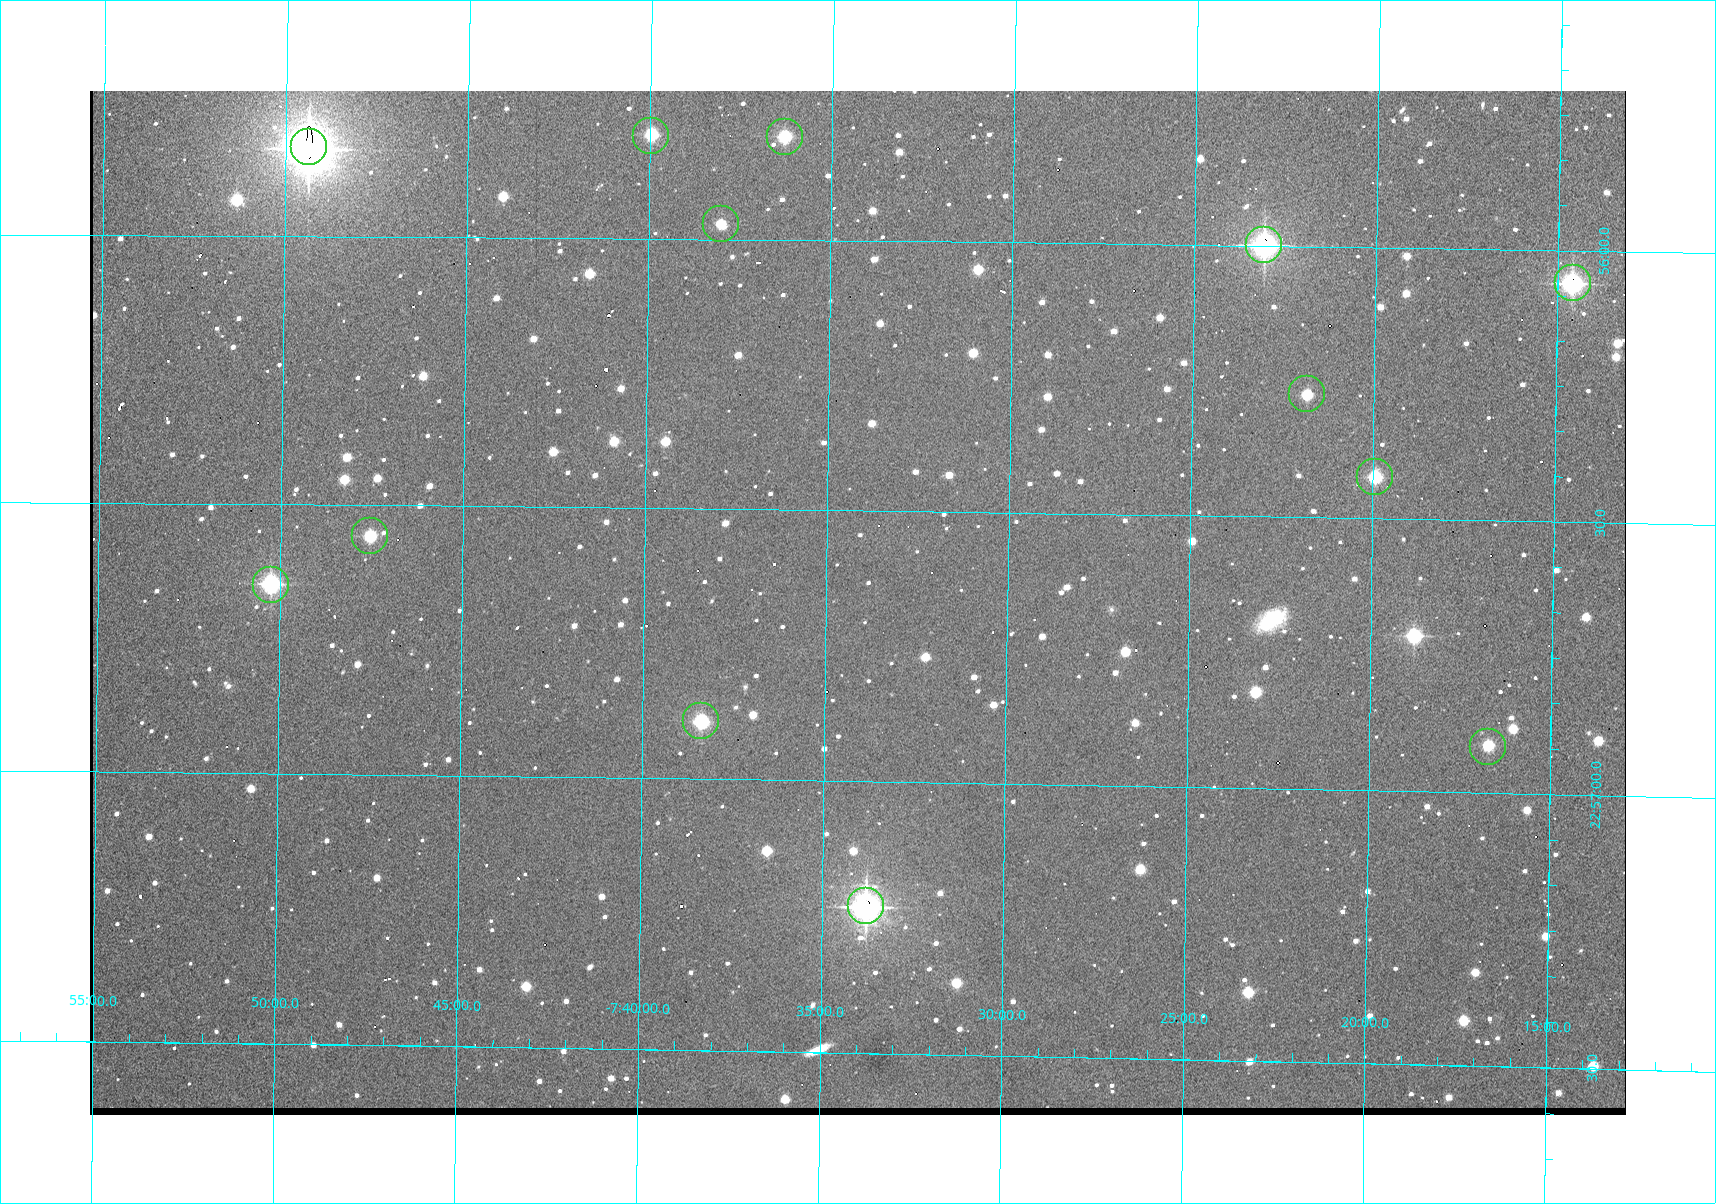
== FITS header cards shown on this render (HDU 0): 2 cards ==
NAXIS1  =                 1536 /fastest changing axis
NAXIS2  =                 1024 /next to fastest changing axis

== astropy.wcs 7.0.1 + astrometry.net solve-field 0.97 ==
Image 1536 x 1024 px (HDU 0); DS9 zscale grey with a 90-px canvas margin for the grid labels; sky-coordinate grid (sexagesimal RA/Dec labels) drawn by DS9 from the SOLVED WCS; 13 Tycho-2 reference stars matched to detected sources circled (green)
Header WCS: none
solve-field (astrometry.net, Tycho-2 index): SOLVED blind (the file carries no WCS)
Solved WCS: RA---TAN-SIP/DEC--TAN-SIP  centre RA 22:56:40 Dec -07:34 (344.17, -7.57 deg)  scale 1.65 arcsec/px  FOV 42.2' x 28.1'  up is -91 deg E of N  parity flipped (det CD > 0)
(file carries no celestial WCS; the grid is the blind solution)
Tycho-2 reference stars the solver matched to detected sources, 13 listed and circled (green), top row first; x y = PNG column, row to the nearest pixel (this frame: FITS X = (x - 90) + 1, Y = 1024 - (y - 91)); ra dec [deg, ICRS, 3 dp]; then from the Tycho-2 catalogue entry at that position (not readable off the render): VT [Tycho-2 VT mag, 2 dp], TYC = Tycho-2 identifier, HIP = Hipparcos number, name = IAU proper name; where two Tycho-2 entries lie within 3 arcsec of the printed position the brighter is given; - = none
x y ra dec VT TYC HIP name
651 136 343.952 -7.666 11.47 5813-94-1 - -
785 137 343.952 -7.605 11.45 5813-60-1 - -
309 147 343.958 -7.823 8.08 5813-175-1 113231 -
721 224 343.993 -7.634 12.58 5813-64-1 - -
1264 245 343.999 -7.385 9.60 5241-730-1 - -
1573 283 344.015 -7.243 10.16 5241-846-1 - -
1307 394 344.068 -7.364 12.32 5241-801-1 - -
1375 477 344.106 -7.332 11.78 5241-786-1 - -
370 536 344.140 -7.792 11.90 5813-158-1 - -
271 585 344.162 -7.837 10.55 5813-181-1 - -
701 721 344.223 -7.639 11.18 5813-80-1 - -
1488 747 344.229 -7.279 12.18 5241-862-1 - -
866 906 344.307 -7.563 9.30 5813-35-1 - -